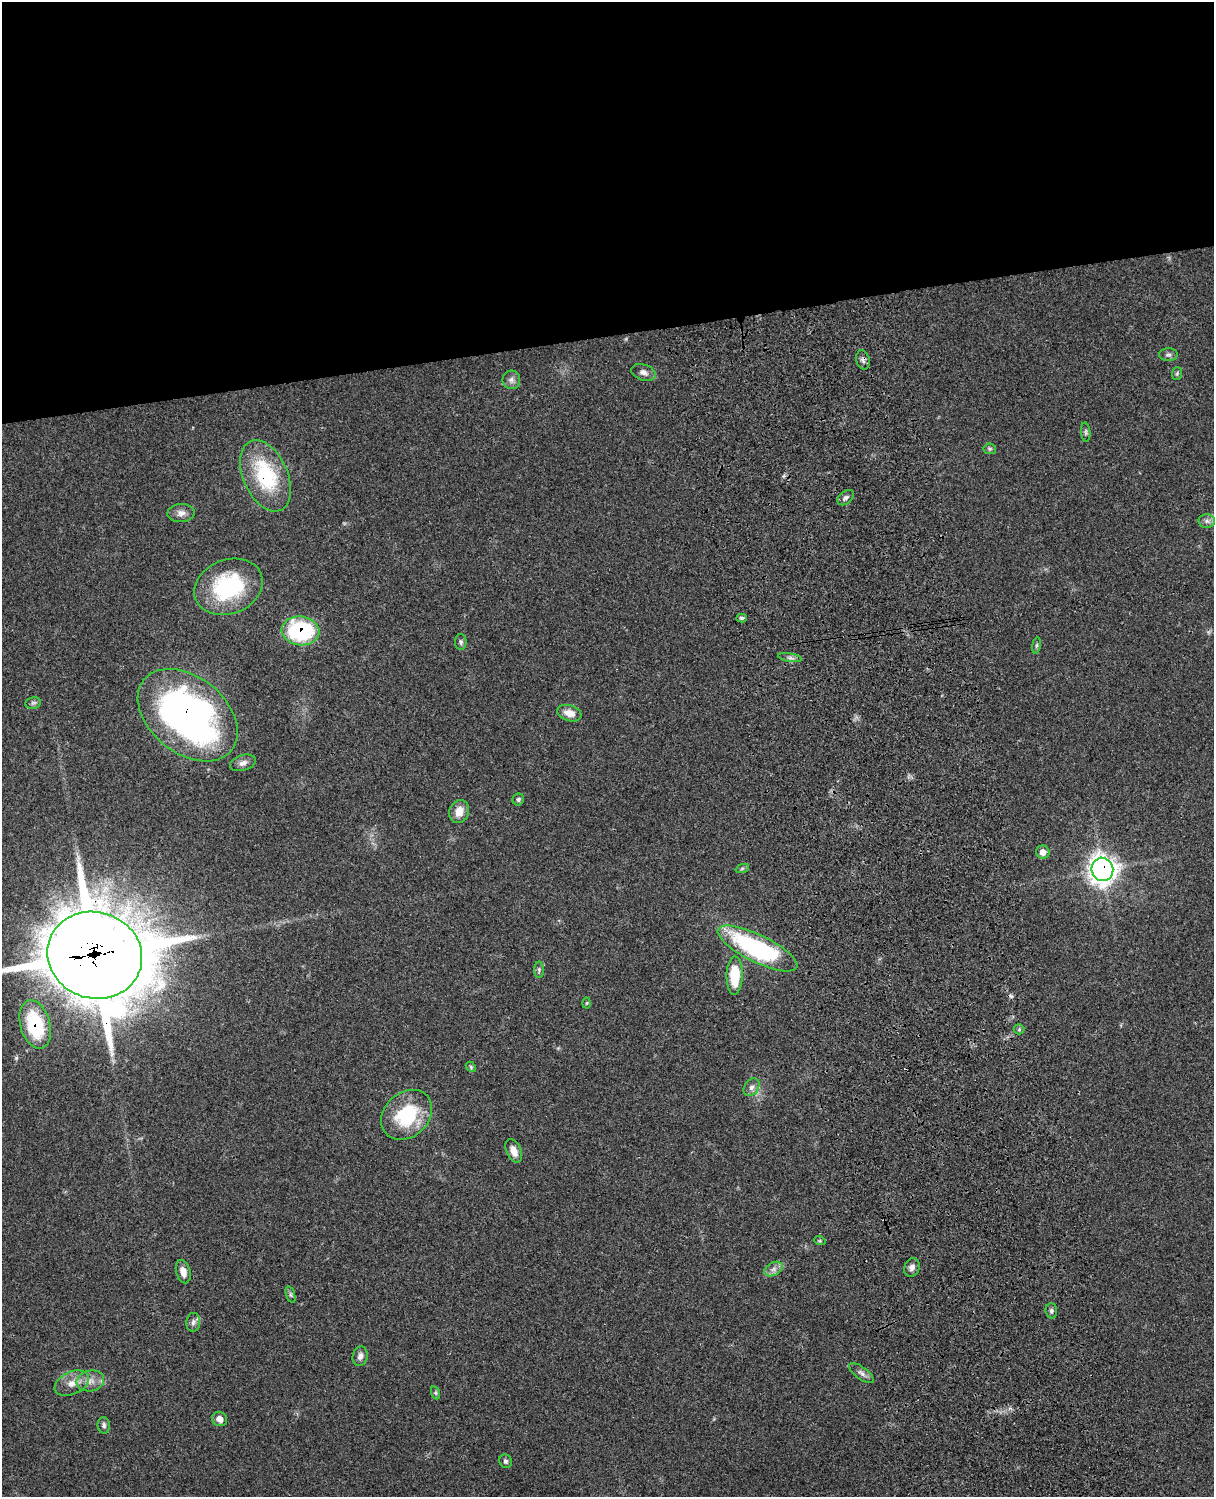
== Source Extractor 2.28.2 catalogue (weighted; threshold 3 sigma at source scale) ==
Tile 2 of 4 x 3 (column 2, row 1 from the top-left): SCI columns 1332-2543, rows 3267-4761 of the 5083 x 4923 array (HDU 1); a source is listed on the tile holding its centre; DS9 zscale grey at full resolution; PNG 1216 x 1499 px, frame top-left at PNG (2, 2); each listed source drawn as its Kron ellipse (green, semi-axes under 4 px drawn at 4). Shown black and unused: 22% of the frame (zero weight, under 3 of 4 exposures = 6% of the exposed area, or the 3 px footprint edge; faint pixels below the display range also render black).
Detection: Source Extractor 2.28.2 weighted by HDU 2 'WHT'; one run over the whole footprint, this tile lists its part. Background 0.0952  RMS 0.0063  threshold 0.0283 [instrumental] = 3 sigma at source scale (4.5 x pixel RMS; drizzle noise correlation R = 1.50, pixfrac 1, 0.05/0.05 arcsec/px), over >= 5 px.
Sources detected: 53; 1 cosmic-ray / hot-pixel residue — neither listed nor drawn; the other 52 listed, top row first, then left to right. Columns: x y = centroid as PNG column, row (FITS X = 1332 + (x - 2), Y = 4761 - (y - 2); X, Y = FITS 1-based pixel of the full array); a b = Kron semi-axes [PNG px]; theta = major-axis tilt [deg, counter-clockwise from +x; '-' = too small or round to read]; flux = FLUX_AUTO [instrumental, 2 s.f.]
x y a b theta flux
1168 355 9 6 0 1.7
863 360 10 6 -76 2
643 372 12 8 -19 3.2
1177 373 6 5 - 1
511 380 9 9 - 2.8
1086 432 10 4 -85 1.3
990 449 6 5 - 1.1
265 476 38 22 -66 49
846 498 9 6 41 2
181 513 13 9 3 3.8
1207 521 8 7 - 2.3
228 587 35 27 22 58
742 618 5 4 - 1.5
301 631 19 14 -7 64
461 642 7 5 -90 1.3
1036 645 8 4 81 1.1
790 658 12 4 -9 1.9
33 703 8 6 11 1.3
569 713 12 7 -17 5.5
188 715 56 38 -39 260
243 763 13 7 17 3.3
518 799 6 5 - 1.1
459 811 12 10 68 7.1
1043 852 7 6 - 4.3
742 869 7 4 20 1.1
1102 869 11 11 - 490
757 948 44 13 -26 91
95 955 48 43 -18 5200
539 970 8 5 -90 1.2
735 976 19 8 89 24
587 1003 5 3 - 0.56
35 1024 25 15 -74 41
1019 1029 5 5 - 0.89
471 1067 6 4 -48 0.9
752 1087 9 7 56 2.6
407 1115 28 22 43 38
514 1151 12 7 -66 5.5
820 1241 6 4 -18 0.75
912 1267 9 7 71 3
773 1269 10 6 27 2.9
183 1272 12 7 -74 4.5
291 1295 8 4 -71 1.2
1051 1311 7 6 - 1.6
193 1322 9 7 84 2.3
360 1356 10 7 77 2.9
861 1373 14 6 -36 2.6
90 1381 14 10 13 5.7
72 1383 18 11 25 7.2
436 1393 6 4 -71 0.86
220 1419 8 7 - 4.7
104 1425 8 6 -85 1.5
506 1461 7 6 - 1.5
Overlapping masked pixels (flux is a lower limit): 7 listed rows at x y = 863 360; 265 476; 301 631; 188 715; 1102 869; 95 955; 35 1024
Isophote crosses this tile's border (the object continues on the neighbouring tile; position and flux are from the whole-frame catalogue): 1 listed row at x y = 95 955